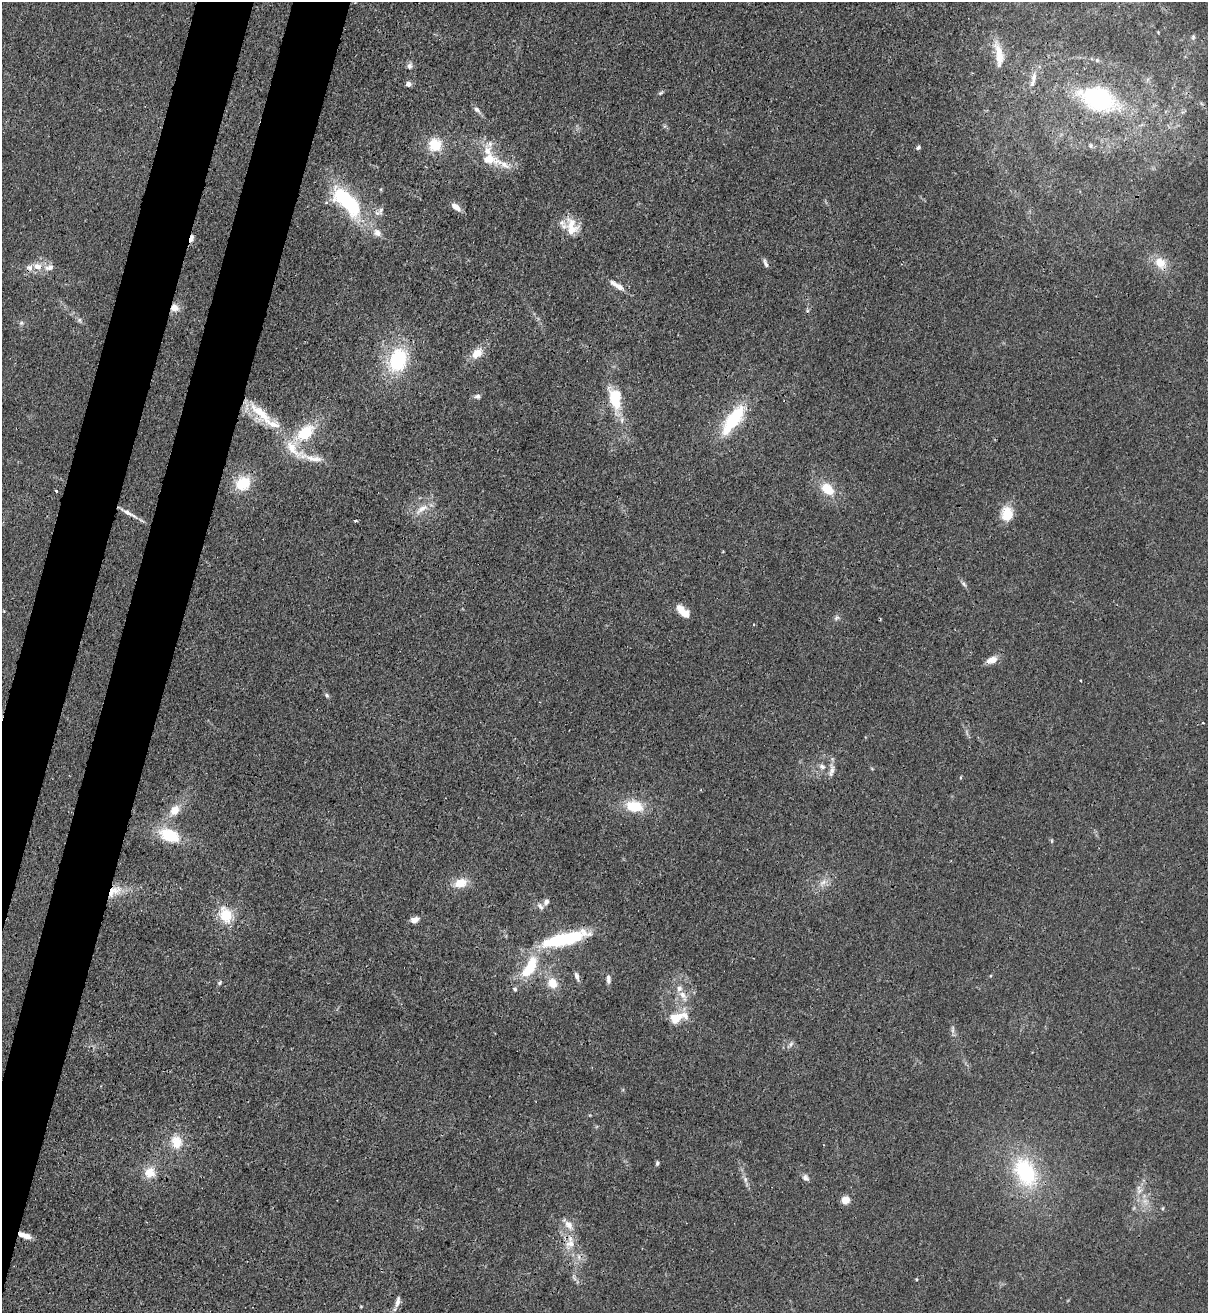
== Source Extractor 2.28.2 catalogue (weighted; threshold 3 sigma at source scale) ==
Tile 7 of 4 x 4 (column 3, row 2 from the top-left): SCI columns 2756-3961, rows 2652-3962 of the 5386 x 5315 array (HDU 1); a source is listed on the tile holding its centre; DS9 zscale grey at full resolution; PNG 1210 x 1315 px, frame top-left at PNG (2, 2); no overlay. Shown black and unused: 7% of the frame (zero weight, under 3 of 4 exposures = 7% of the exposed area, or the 3 px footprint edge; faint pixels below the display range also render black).
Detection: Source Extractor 2.28.2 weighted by HDU 2 'WHT'; one run over the whole footprint, this tile lists its part. Background 0.0226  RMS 0.0029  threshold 0.013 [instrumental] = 3 sigma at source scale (4.5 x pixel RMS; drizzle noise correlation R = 1.50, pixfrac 1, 0.05/0.05 arcsec/px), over >= 5 px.
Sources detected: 104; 1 inside a brighter object's white glare — not listed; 14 inside a brighter listed object's ellipse — not listed separately; the other 89 listed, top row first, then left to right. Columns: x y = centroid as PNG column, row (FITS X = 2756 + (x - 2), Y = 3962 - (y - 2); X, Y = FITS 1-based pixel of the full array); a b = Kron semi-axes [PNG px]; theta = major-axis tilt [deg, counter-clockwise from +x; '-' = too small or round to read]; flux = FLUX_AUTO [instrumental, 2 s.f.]
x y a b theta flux
1158 32 4 3 - 0.25
1193 37 9 5 81 0.68
999 51 30 10 -69 5.6
410 66 9 6 73 1.1
1033 78 19 7 81 2.4
408 84 6 5 - 1.3
661 93 7 5 37 0.51
1099 99 44 26 -19 38
477 110 10 6 -38 1.1
435 145 15 14 - 7.3
1090 146 7 5 -89 0.6
918 148 6 5 - 0.61
489 159 24 14 -7 7
346 201 39 15 -46 31
456 207 10 6 -37 2.6
381 211 12 7 66 1.2
571 230 20 16 31 5.1
377 233 12 10 -45 2.1
191 239 9 4 72 1.3
765 263 12 4 -69 0.92
1160 263 16 13 -51 5.4
37 266 11 9 -19 3
49 267 14 8 14 2.1
619 287 14 7 -35 2
174 308 10 9 - 2.7
79 320 7 5 -47 0.72
21 323 6 5 - 0.57
477 353 14 10 43 4.1
398 360 29 21 66 21
477 396 10 6 -1 0.92
615 399 28 13 -79 12
261 413 40 17 -45 12
733 420 41 15 54 16
305 433 31 16 40 13
314 459 37 9 -13 4.8
243 483 18 16 34 8.4
827 489 16 11 -41 6.9
56 491 3 3 - 0.58
422 509 22 8 36 3.6
128 513 26 5 -30 2.5
1007 514 17 14 81 6.2
356 521 3 3 - 1
964 584 9 5 -59 0.79
685 614 13 9 -41 3.1
837 618 9 6 40 0.8
992 660 12 7 18 3.1
1080 680 3 3 - 0.46
327 695 7 5 -48 0.56
1203 722 3 2 - 0.34
822 767 10 7 -24 1.4
831 770 20 7 83 2.1
960 778 5 3 - 0.36
634 806 20 13 -13 9.1
175 810 16 11 51 3.9
170 835 21 13 -21 12
1052 841 6 4 -72 0.37
823 882 13 7 36 2.1
460 883 15 11 17 5
114 891 22 11 34 5.1
546 902 8 6 64 1.2
540 906 11 7 -53 1.2
226 915 19 15 -68 8.2
415 920 9 6 19 2.1
560 939 47 15 16 20
529 968 38 15 58 13
577 976 11 5 -72 1.3
608 979 12 6 -87 1.1
220 983 7 5 56 0.49
553 983 13 12 - 4.5
683 996 19 8 -60 3.2
676 1018 20 13 26 5.7
953 1029 12 4 90 0.92
791 1044 8 6 50 0.91
176 1142 17 14 -81 6.1
657 1163 6 5 - 0.54
150 1172 14 13 - 4.8
1025 1172 37 23 -64 27
805 1178 9 7 -49 1.1
745 1179 10 6 -72 1.1
1139 1191 9 7 45 1.5
845 1200 9 8 - 2.6
1145 1201 10 8 -56 2.1
1163 1208 5 4 - 0.36
25 1236 15 6 -18 2.6
570 1243 22 13 77 5.4
574 1277 13 4 -71 0.92
916 1279 4 3 - 0.33
398 1301 15 6 78 1.6
361 1306 5 3 - 0.24
Overlapping masked pixels (flux is a lower limit): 7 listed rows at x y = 191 239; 1160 263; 174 308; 114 891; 560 939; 25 1236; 570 1243